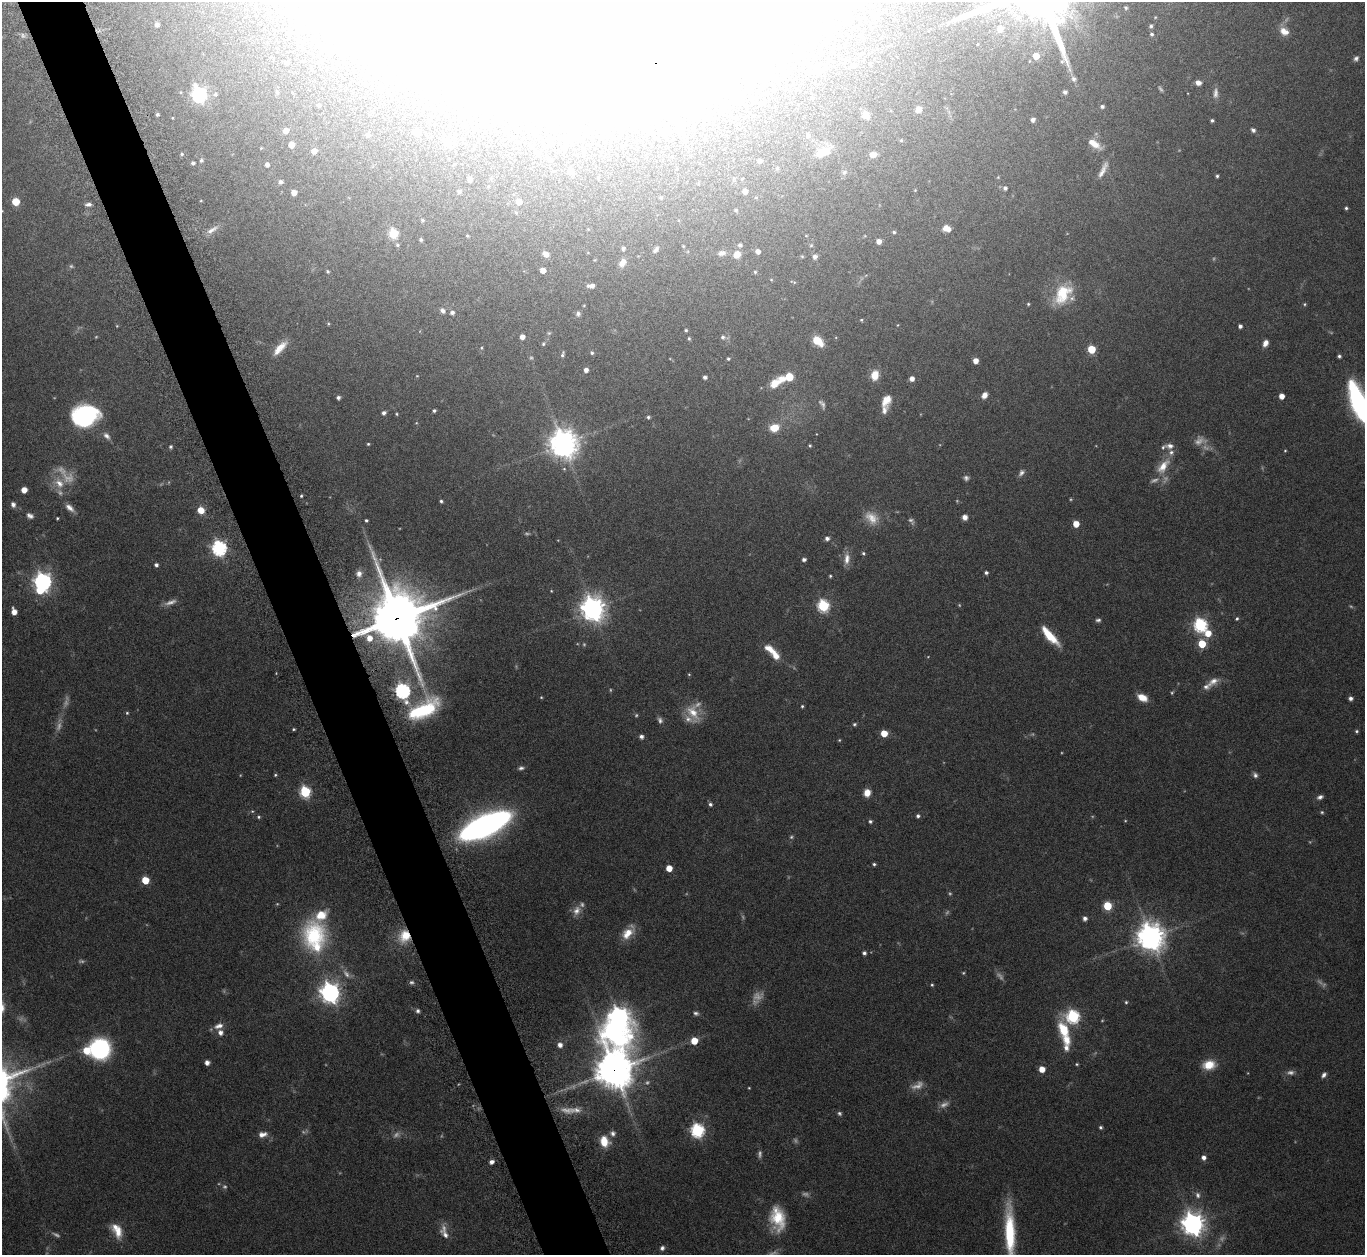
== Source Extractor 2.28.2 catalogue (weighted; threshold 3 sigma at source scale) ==
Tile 11 of 4 x 4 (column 3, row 3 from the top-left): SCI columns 2773-4135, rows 1447-2699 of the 5546 x 5534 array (HDU 1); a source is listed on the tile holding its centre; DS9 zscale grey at full resolution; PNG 1367 x 1257 px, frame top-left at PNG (2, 2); no overlay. Shown black and unused: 5% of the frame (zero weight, under 8 of 15 exposures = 4% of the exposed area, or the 3 px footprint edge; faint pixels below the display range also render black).
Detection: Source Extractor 2.28.2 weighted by HDU 2 'WHT'; one run over the whole footprint, this tile lists its part. Background 0.0793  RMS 0.0027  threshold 0.011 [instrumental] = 3 sigma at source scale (4.09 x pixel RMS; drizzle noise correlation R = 1.36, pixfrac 0.8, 0.05/0.05 arcsec/px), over >= 5 px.
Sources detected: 356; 59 too faint to see at this stretch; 19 inside a brighter object's white glare — not listed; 12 inside a brighter listed object's ellipse — not listed separately; the other 266 listed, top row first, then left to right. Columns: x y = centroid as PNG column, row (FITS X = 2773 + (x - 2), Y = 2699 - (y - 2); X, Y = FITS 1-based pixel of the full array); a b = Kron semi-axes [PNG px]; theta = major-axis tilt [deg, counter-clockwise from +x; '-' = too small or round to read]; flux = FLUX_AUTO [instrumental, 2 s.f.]
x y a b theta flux
1126 8 4 4 - 0.41
875 15 5 5 - 0.93
1155 17 4 3 - 0.19
157 25 5 4 - 0.66
1151 26 4 4 - 0.47
826 29 5 5 - 1.7
1000 29 10 9 - 1.9
1283 31 12 9 -85 2.1
1152 34 5 4 - 0.48
672 36 6 6 - 1.2
1036 56 5 5 - 3
1356 58 7 6 - 0.68
286 63 4 4 - 0.49
655 63 16 15 - 740
870 63 4 3 - 0.3
854 65 4 4 - 1.4
818 70 9 7 6 0.94
1073 79 7 6 - 0.78
1198 83 6 5 - 1.2
703 91 5 5 - 0.79
1065 92 4 4 - 0.77
215 94 5 5 - 0.43
199 95 7 6 - 62
812 98 4 4 - 0.36
319 105 3 3 - 0.34
1102 106 4 4 - 0.6
918 109 7 6 - 1.3
157 114 4 4 - 0.44
461 115 4 3 - 0.35
866 115 10 8 -63 1.7
1033 120 5 4 - 0.98
1212 120 4 3 - 0.44
286 130 5 4 - 1.7
1253 130 5 4 - 0.84
665 131 5 5 - 2.5
417 133 5 5 - 3.1
367 135 5 5 - 0.74
573 135 16 8 51 2.4
808 135 6 5 - 0.8
901 140 5 4 - 0.27
448 143 11 10 - 2
1094 144 19 8 -34 3
291 145 4 4 - 2.5
314 151 4 4 - 1.8
536 152 7 6 - 0.59
822 152 22 12 21 4.6
182 154 5 4 - 0.36
873 154 7 6 - 1.7
201 160 4 4 - 0.44
759 160 4 4 - 0.67
193 163 4 4 - 0.53
267 165 4 4 - 0.89
777 168 5 4 - 0.42
1103 170 27 7 63 2.3
570 171 5 5 - 2.8
844 172 7 6 - 0.67
1217 176 4 3 - 0.39
470 179 4 4 - 0.97
742 179 3 2 - 0.22
280 182 5 4 - 0.7
1005 188 5 5 - 0.69
915 190 4 3 - 0.19
459 191 5 4 - 0.59
745 191 4 4 - 1.4
294 192 5 4 - 2.1
661 198 4 3 - 0.3
201 201 3 2 - 0.17
16 202 5 5 - 6.6
519 202 5 5 - 2.5
88 204 8 4 2 0.8
1346 208 4 3 - 0.42
736 210 4 3 - 0.32
516 213 5 4 - 0.33
422 220 5 4 - 0.37
947 228 8 6 -16 2.1
212 230 18 6 31 1.4
894 232 4 4 - 0.42
393 234 5 5 - 16
467 236 3 3 - 0.28
421 240 4 3 - 0.36
879 241 4 4 - 1.6
397 245 5 4 - 0.35
740 245 5 5 - 0.59
623 248 4 3 - 0.6
656 249 8 4 47 0.68
758 251 5 4 - 1.1
722 253 10 7 11 1.2
546 254 7 6 - 1.4
737 254 7 6 - 2.6
802 256 4 4 - 0.25
815 257 5 5 - 0.86
623 262 10 7 54 1.5
543 270 5 4 - 1.8
328 271 4 4 - 0.34
755 272 4 4 - 0.3
771 280 5 3 - 0.21
793 282 9 3 -25 0.27
592 286 4 4 - 0.9
1063 294 29 18 57 9.5
1028 304 4 4 - 0.29
1304 304 5 4 - 0.3
442 311 6 5 - 0.84
452 312 5 4 - 0.64
578 314 7 6 - 0.67
861 320 4 3 - 0.27
328 324 5 3 - 0.22
117 326 4 3 - 0.2
1240 326 4 4 - 0.82
686 330 4 3 - 0.34
549 333 5 5 - 0.34
522 337 4 4 - 1.6
723 337 6 6 - 0.66
689 338 5 3 - 0.33
817 340 8 5 -41 8.7
1265 343 7 5 69 1.7
543 344 6 4 76 0.38
280 348 22 8 47 3.2
481 348 4 4 - 0.24
1091 349 5 5 - 8.6
592 353 5 4 - 0.47
562 354 8 4 76 0.51
1339 356 4 4 - 0.5
728 359 4 3 - 0.34
975 361 5 4 - 1.8
586 370 4 4 - 1.2
875 375 11 8 82 2.9
417 376 4 3 - 0.17
705 377 4 4 - 0.7
789 377 9 5 15 7.9
912 379 4 4 - 1.4
774 383 14 9 39 3.9
984 395 7 5 52 1.7
1281 396 5 4 - 2.2
338 398 4 4 - 0.67
886 400 15 10 69 3
1359 402 43 18 -65 34
434 411 4 3 - 0.47
384 413 5 4 - 0.73
397 414 4 3 - 0.25
85 416 22 18 11 35
648 417 4 4 - 0.46
416 423 5 3 - 0.18
774 428 9 7 16 4.4
107 436 11 7 -47 1.1
368 444 3 3 - 0.28
563 444 9 9 - 360
810 445 4 4 - 0.29
1170 446 10 7 -2 1.2
170 447 5 5 - 0.45
1285 451 4 3 - 0.21
1163 466 24 11 52 4.2
1021 473 10 6 50 0.87
966 478 7 6 - 0.67
59 483 16 11 -52 3.5
24 490 5 5 - 2.5
301 496 4 3 - 0.3
441 501 4 3 - 0.46
13 504 5 5 - 1.1
69 508 13 6 -41 1.4
201 510 7 6 - 3.1
30 516 9 6 -26 0.96
965 517 6 6 - 1.2
57 518 3 2 - 0.26
366 520 3 3 - 0.38
1076 524 5 5 - 3.5
827 538 5 5 - 0.89
219 548 7 6 - 57
863 553 4 4 - 0.41
804 559 5 4 - 0.75
847 559 17 8 86 2.1
156 565 4 4 - 0.68
986 573 4 4 - 0.58
359 574 9 8 - 1.3
830 576 3 3 - 0.31
43 582 7 7 - 100
551 591 3 2 - 0.18
823 606 6 6 - 30
592 609 8 8 - 250
14 612 6 4 -74 2.2
397 618 19 18 - 1400
1237 618 5 4 - 0.36
1098 620 6 5 - 0.54
1200 625 6 6 - 43
1208 633 7 6 - 3.5
1050 636 25 7 -48 6.1
369 638 7 6 - 2.5
1202 644 5 5 - 8
775 655 11 7 -53 2.8
689 674 4 4 - 0.24
1213 681 20 9 38 2.3
402 691 7 6 - 67
541 697 4 4 - 0.24
1142 697 11 7 -25 3
1350 698 4 4 - 0.85
802 706 4 3 - 0.32
424 709 34 15 29 18
693 712 27 14 -62 4.8
127 713 4 4 - 0.31
660 720 8 6 -69 0.75
854 724 5 5 - 0.4
294 729 4 3 - 0.28
1356 731 4 4 - 0.38
884 733 5 5 - 4.8
641 736 5 4 - 0.87
839 740 4 4 - 0.24
521 768 7 5 4 0.59
275 775 4 4 - 0.29
1255 775 7 6 - 0.71
305 792 6 6 - 24
867 793 7 7 - 2.5
1320 797 7 5 21 0.82
710 804 5 5 - 0.58
252 811 5 4 - 0.28
1322 812 5 4 - 0.34
918 816 5 4 - 0.59
259 817 5 4 - 0.39
870 821 5 4 - 0.45
485 826 36 13 25 130
874 864 4 3 - 0.39
669 868 5 5 - 3.5
145 880 5 5 - 6.2
1107 906 5 5 - 10
577 911 14 10 66 1.9
1085 918 5 4 - 0.94
628 933 19 10 51 3.7
314 936 33 32 - 22
405 936 16 13 67 5.8
1150 937 9 8 - 350
864 953 4 4 - 0.69
346 974 15 8 -49 1.7
411 982 7 5 -12 0.59
932 985 4 3 - 0.29
330 992 8 7 - 150
1126 1002 4 4 - 0.31
418 1011 5 5 - 0.62
696 1013 7 5 -16 0.59
1073 1017 6 6 - 38
618 1019 28 16 82 170
219 1026 13 7 19 1.5
1064 1034 38 10 -78 10
694 1041 5 5 - 5.3
560 1045 5 5 - 1.4
100 1049 13 13 - 41
86 1050 7 6 - 4.4
207 1063 4 4 - 1.3
1077 1064 5 4 - 0.28
1209 1065 14 10 11 4.3
1042 1069 5 5 - 2.6
614 1070 12 12 - 620
1324 1075 7 5 51 0.79
749 1088 3 3 - 0.19
839 1113 6 5 - 0.48
1100 1127 4 4 - 0.47
697 1130 6 6 - 45
613 1133 8 7 - 0.86
262 1134 11 7 9 1.6
604 1141 11 9 -72 4.4
1204 1157 5 5 - 1.1
491 1162 5 4 - 1.1
1198 1195 9 7 -68 0.92
778 1218 30 18 -79 8.7
1193 1224 8 8 - 220
118 1232 18 11 -86 3.4
1010 1234 62 10 -88 17
445 1235 17 7 -46 1.5
662 1248 6 5 - 0.72
Overlapping masked pixels (flux is a lower limit): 4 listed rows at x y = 655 63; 397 618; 405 936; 614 1070
Isophote crosses this tile's border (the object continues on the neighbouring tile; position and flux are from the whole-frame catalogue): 3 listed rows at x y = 1359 402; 778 1218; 1010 1234